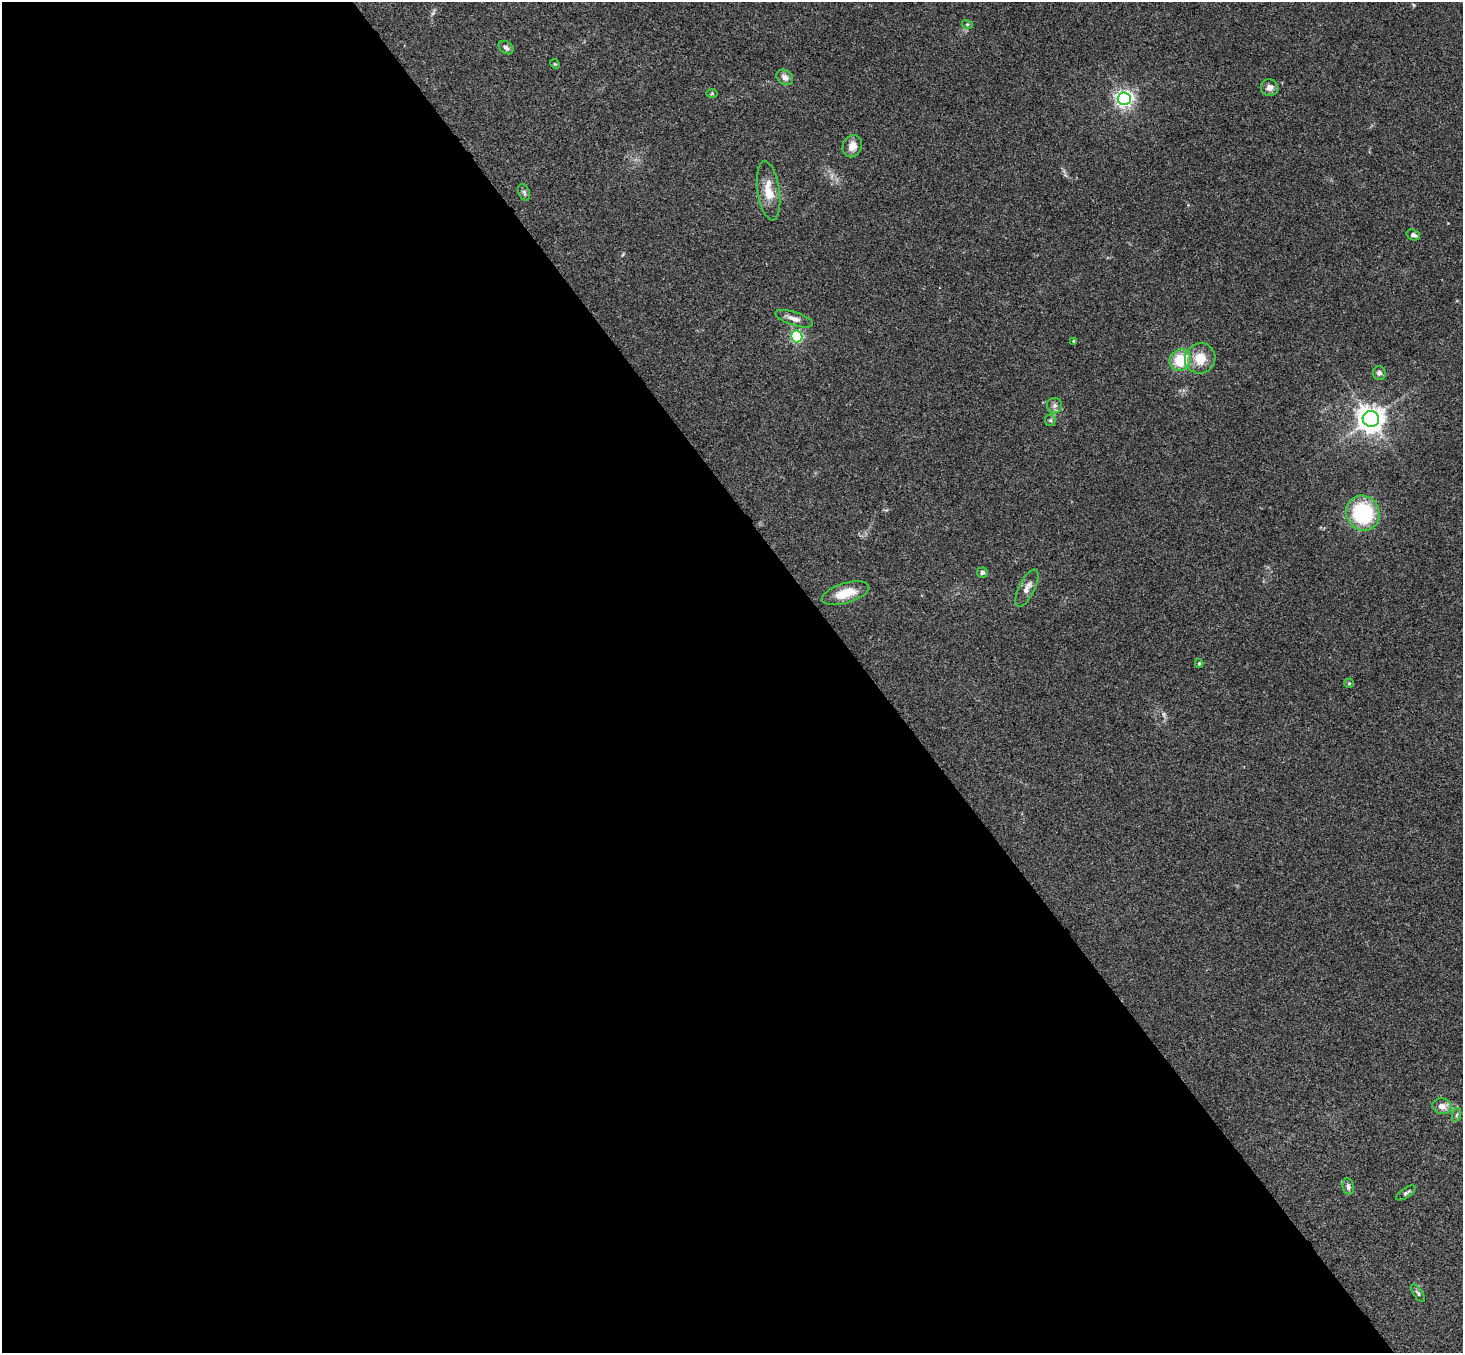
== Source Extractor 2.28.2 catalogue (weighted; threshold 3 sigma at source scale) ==
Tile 9 of 4 x 4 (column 1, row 3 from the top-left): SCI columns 53-1513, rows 1682-3032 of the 5946 x 5927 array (HDU 1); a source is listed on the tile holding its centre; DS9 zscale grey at full resolution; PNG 1465 x 1355 px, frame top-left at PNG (2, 2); each listed source drawn as its Kron ellipse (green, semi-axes under 4 px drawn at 4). Shown black and unused: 60% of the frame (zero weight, under 3 of 4 exposures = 6% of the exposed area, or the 3 px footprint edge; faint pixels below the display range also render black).
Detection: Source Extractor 2.28.2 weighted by HDU 2 'WHT'; one run over the whole footprint, this tile lists its part. Background 0.163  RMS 0.0073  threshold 0.0329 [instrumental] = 3 sigma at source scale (4.5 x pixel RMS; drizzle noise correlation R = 1.50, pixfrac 1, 0.05/0.05 arcsec/px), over >= 5 px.
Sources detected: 31; all 31 listed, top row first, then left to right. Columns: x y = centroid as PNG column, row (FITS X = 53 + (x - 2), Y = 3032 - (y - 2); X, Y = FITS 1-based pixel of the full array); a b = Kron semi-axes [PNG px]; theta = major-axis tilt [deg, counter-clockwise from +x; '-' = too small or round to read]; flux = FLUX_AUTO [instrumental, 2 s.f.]
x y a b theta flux
967 24 5 3 - 0.84
506 48 8 6 -36 2.4
555 64 5 4 - 0.74
785 77 9 7 -37 3.4
1270 88 9 8 - 3.6
712 93 6 4 1 0.73
1124 99 6 6 - 270
852 146 11 9 68 5.9
768 191 30 11 -81 13
524 192 9 5 -71 1.5
1413 235 7 5 -19 2.2
794 319 20 6 -18 4.7
797 336 6 5 - 80
1074 341 4 4 - 0.73
1200 358 15 15 - 14
1180 360 11 10 - 22
1379 373 7 6 - 2.2
1055 406 8 7 - 2.5
1371 419 8 8 - 780
1050 420 6 5 - 1.2
1363 513 18 16 -57 59
982 573 5 5 - 2
1027 588 20 8 64 5.3
846 593 24 10 17 15
1199 663 4 3 - 0.9
1349 683 5 4 - 0.86
1442 1106 10 8 -11 5.1
1456 1115 7 4 70 1.3
1348 1186 8 5 -79 2.3
1406 1193 11 4 35 1.7
1418 1293 10 4 -56 1.7